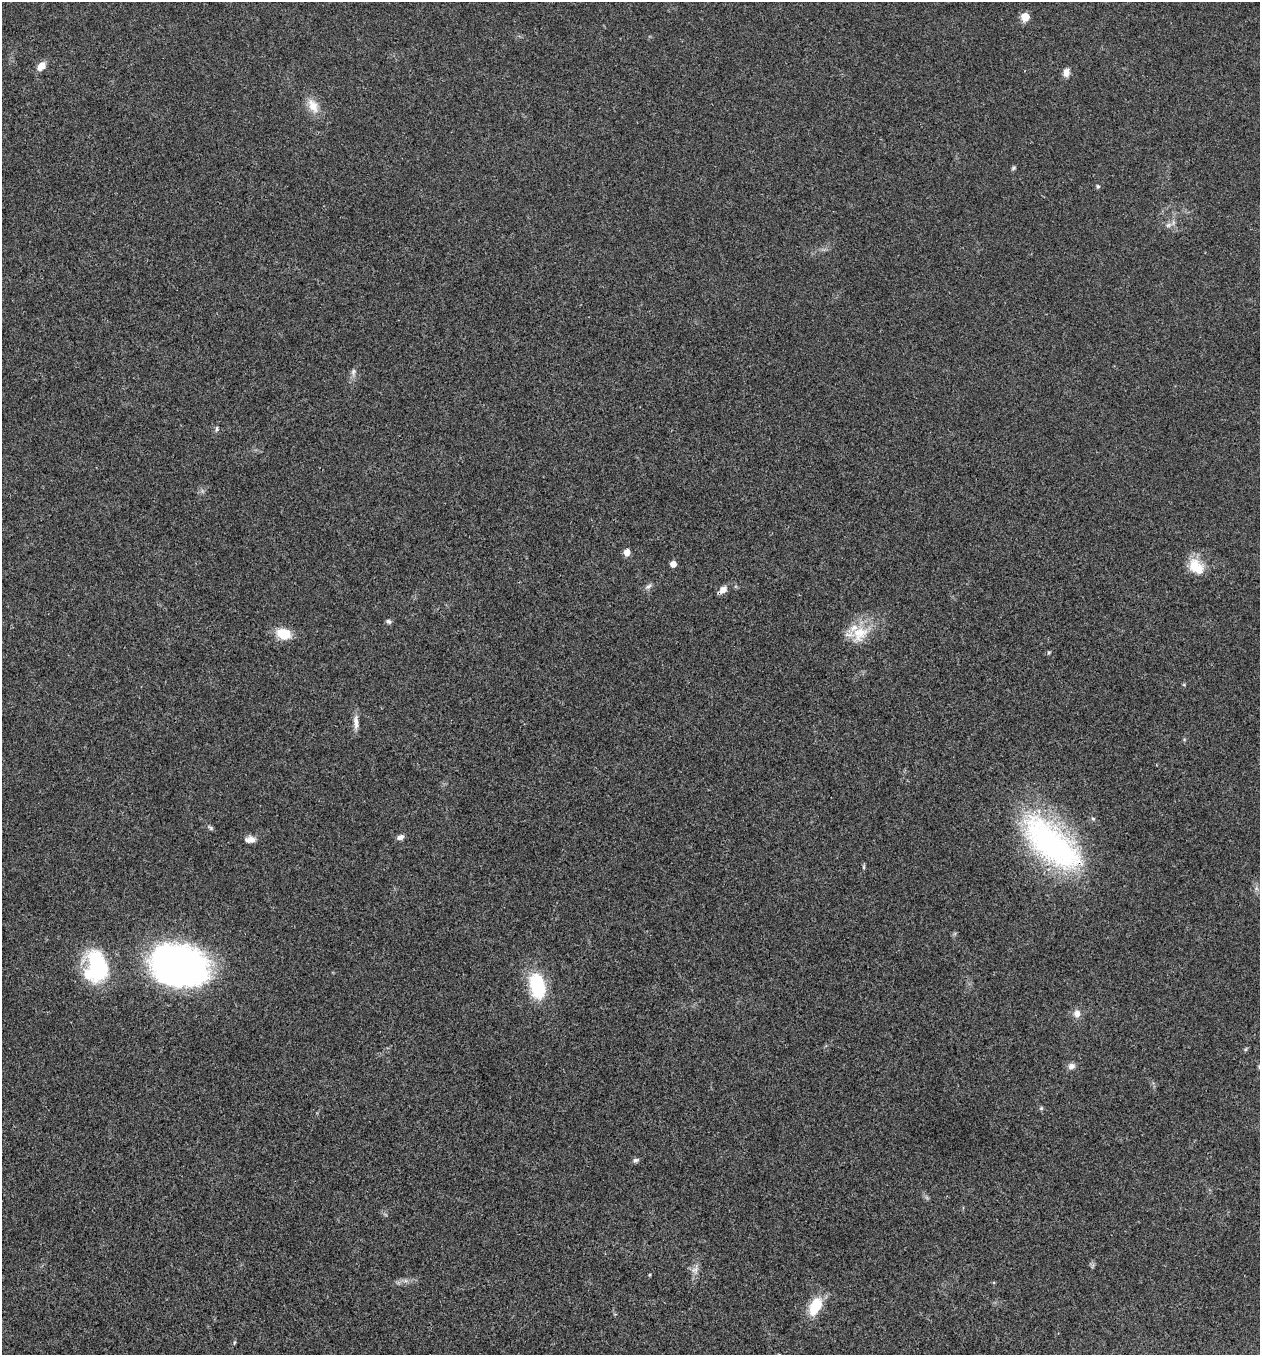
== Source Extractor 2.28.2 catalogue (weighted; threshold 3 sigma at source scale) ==
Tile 11 of 4 x 4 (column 3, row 3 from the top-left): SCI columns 2783-4040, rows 1356-2708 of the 5432 x 5418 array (HDU 1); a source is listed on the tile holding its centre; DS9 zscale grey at full resolution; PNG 1262 x 1357 px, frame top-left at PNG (2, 2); no overlay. Shown black and unused: <1% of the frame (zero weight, under 3 of 4 exposures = <1% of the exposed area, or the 3 px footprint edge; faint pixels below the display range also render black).
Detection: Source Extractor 2.28.2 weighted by HDU 2 'WHT'; one run over the whole footprint, this tile lists its part. Background 0.0224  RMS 0.0041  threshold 0.0183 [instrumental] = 3 sigma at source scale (4.5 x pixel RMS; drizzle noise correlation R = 1.50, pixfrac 1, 0.05/0.05 arcsec/px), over >= 5 px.
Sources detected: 35; all 35 listed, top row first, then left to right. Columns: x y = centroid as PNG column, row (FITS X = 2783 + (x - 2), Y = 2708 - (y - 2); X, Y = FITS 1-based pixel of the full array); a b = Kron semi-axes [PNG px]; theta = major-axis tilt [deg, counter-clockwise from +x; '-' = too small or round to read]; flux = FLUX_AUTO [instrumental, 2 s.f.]
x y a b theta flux
1025 17 6 5 - 9.1
41 66 10 7 49 3.9
1066 72 10 7 83 2.3
313 106 22 12 -63 5.6
1013 168 6 4 88 0.62
1098 186 5 5 - 0.67
1168 225 7 5 44 1
353 372 9 6 72 1.3
217 429 7 4 83 0.69
627 552 6 5 - 3.3
673 564 5 5 - 3.1
1196 566 22 15 -47 8.3
648 587 10 5 38 1.2
723 590 13 7 39 2.5
388 621 7 5 -41 0.94
284 634 15 11 -14 9
860 634 25 20 51 11
356 722 21 6 -89 2.9
1093 819 5 5 - 0.61
211 828 7 5 -47 0.71
400 837 9 6 21 1.5
250 840 13 8 -1 2.6
1052 843 87 38 -42 91
864 867 6 4 -90 0.54
179 966 56 38 -16 150
96 967 34 24 -87 35
537 986 26 14 -78 26
1077 1014 10 9 - 2.6
1246 1049 6 4 71 0.51
1071 1066 9 7 12 1.9
1041 1108 5 5 - 0.54
636 1160 8 6 25 1
695 1270 14 7 66 2.4
815 1306 20 11 65 13
234 1343 5 3 - 0.47
Overlapping masked pixels (flux is a lower limit): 2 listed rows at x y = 723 590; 1052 843